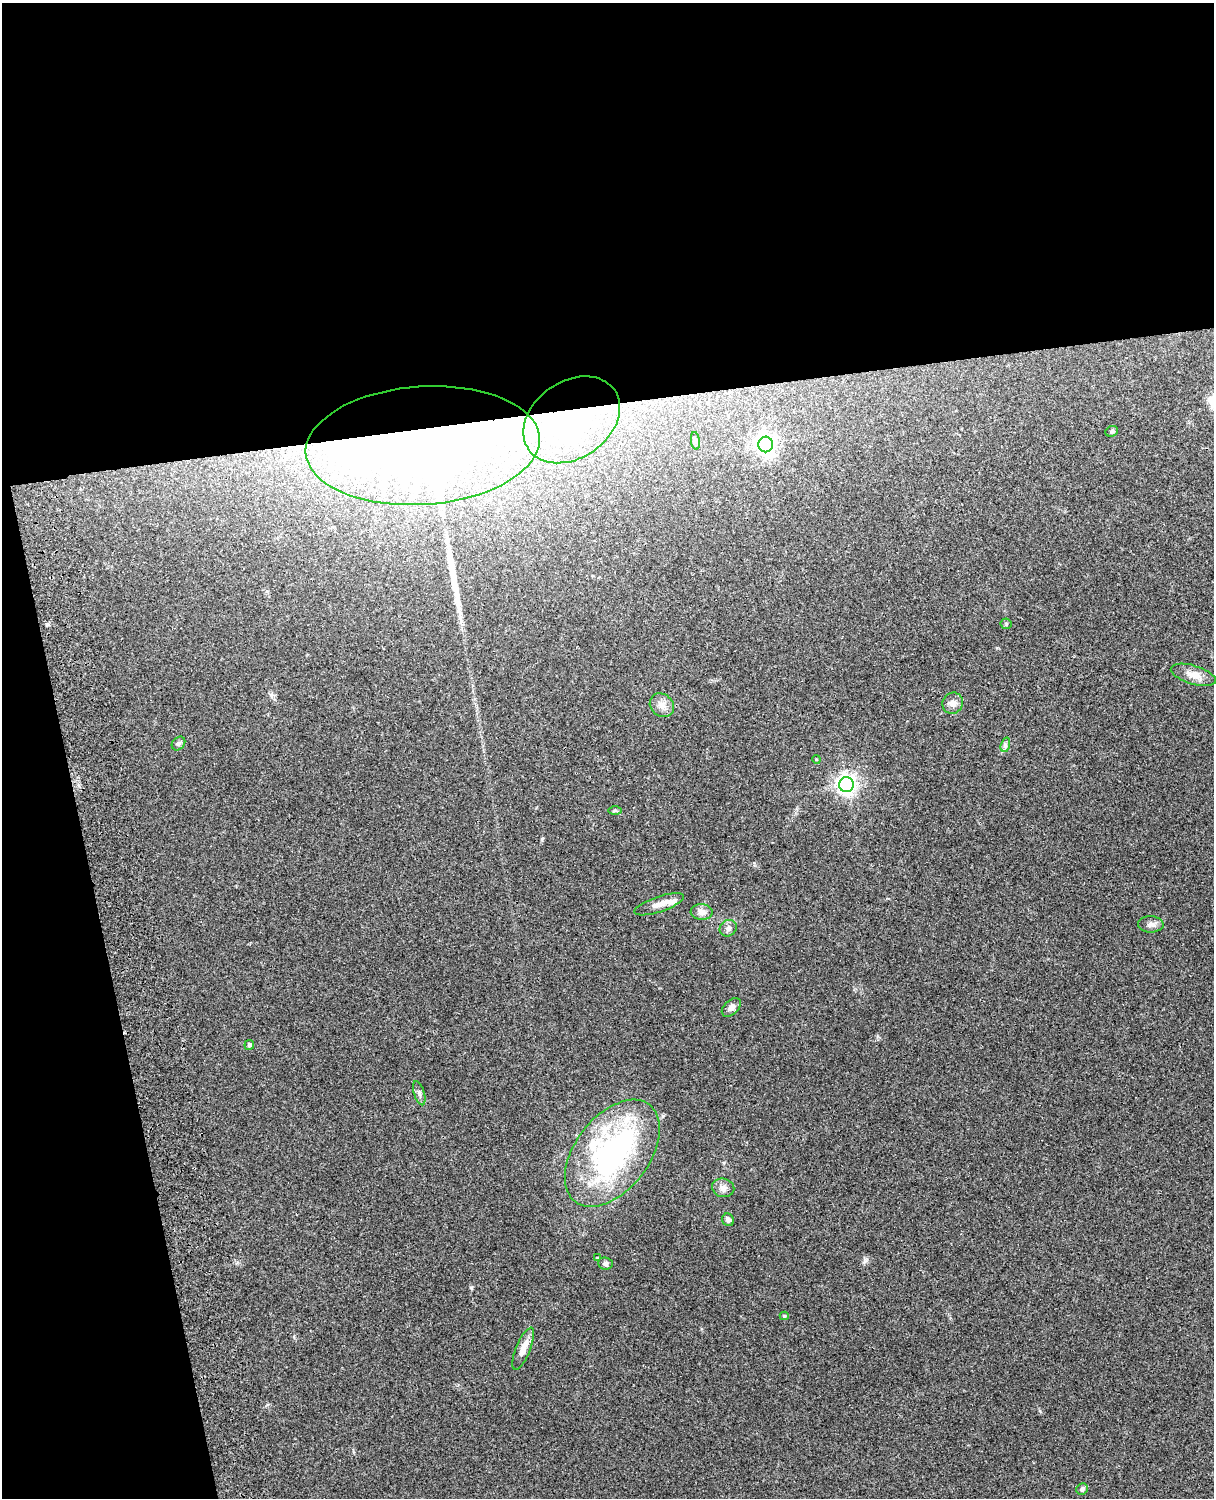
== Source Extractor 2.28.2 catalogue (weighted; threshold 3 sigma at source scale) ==
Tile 1 of 4 x 3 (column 1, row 1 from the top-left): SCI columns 119-1330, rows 3155-4650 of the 5088 x 4927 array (HDU 1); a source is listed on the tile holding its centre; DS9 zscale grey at full resolution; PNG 1216 x 1500 px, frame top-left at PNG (2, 3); each listed source drawn as its Kron ellipse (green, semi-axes under 4 px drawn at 4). Shown black and unused: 33% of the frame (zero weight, under 3 of 4 exposures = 6% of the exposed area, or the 3 px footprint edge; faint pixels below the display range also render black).
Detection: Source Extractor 2.28.2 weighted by HDU 2 'WHT'; one run over the whole footprint, this tile lists its part. Background 0.208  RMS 0.0082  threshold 0.037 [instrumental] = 3 sigma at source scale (4.5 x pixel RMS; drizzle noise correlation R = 1.50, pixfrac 1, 0.05/0.05 arcsec/px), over >= 5 px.
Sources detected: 33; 1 inside a brighter object's white glare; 2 long thin detections or spike segments (spike, bleed or trail) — neither listed nor drawn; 1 inside a brighter listed object's ellipse — not listed separately; the other 29 listed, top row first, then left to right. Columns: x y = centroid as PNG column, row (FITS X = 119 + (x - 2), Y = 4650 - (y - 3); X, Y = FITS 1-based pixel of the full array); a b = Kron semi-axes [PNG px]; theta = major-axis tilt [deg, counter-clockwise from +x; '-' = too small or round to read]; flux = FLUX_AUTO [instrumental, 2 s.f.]
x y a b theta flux
572 420 52 38 35 140
1112 431 6 5 - 1.4
695 441 9 4 -81 1.8
766 444 8 7 - 430
423 445 117 59 4 1000
1006 624 5 5 - 1.2
1193 675 23 9 -16 8.8
953 703 11 10 - 5
662 705 13 11 -42 6.2
178 743 7 6 - 2
1005 745 7 4 72 1.9
816 759 4 3 - 0.76
846 785 7 7 - 480
615 810 7 4 1 1.1
659 904 26 7 19 7.3
702 912 11 7 -4 5.1
1151 924 13 8 -1 4.2
728 928 9 8 - 3.2
731 1007 11 7 42 3.7
249 1045 5 4 - 2.2
419 1093 12 5 -72 2.5
612 1153 61 37 52 190
723 1188 11 9 -13 4.8
728 1220 6 6 - 2.7
597 1258 4 3 - 0.8
605 1264 7 6 - 2.2
784 1316 4 4 - 1.2
523 1349 22 7 68 8.3
1082 1489 6 5 - 2.2
Overlapping masked pixels (flux is a lower limit): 2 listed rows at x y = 572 420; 423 445
Unlisted compact peaks at least as high as the median listed source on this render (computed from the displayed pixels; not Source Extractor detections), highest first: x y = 865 1261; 471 1287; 1040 1411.